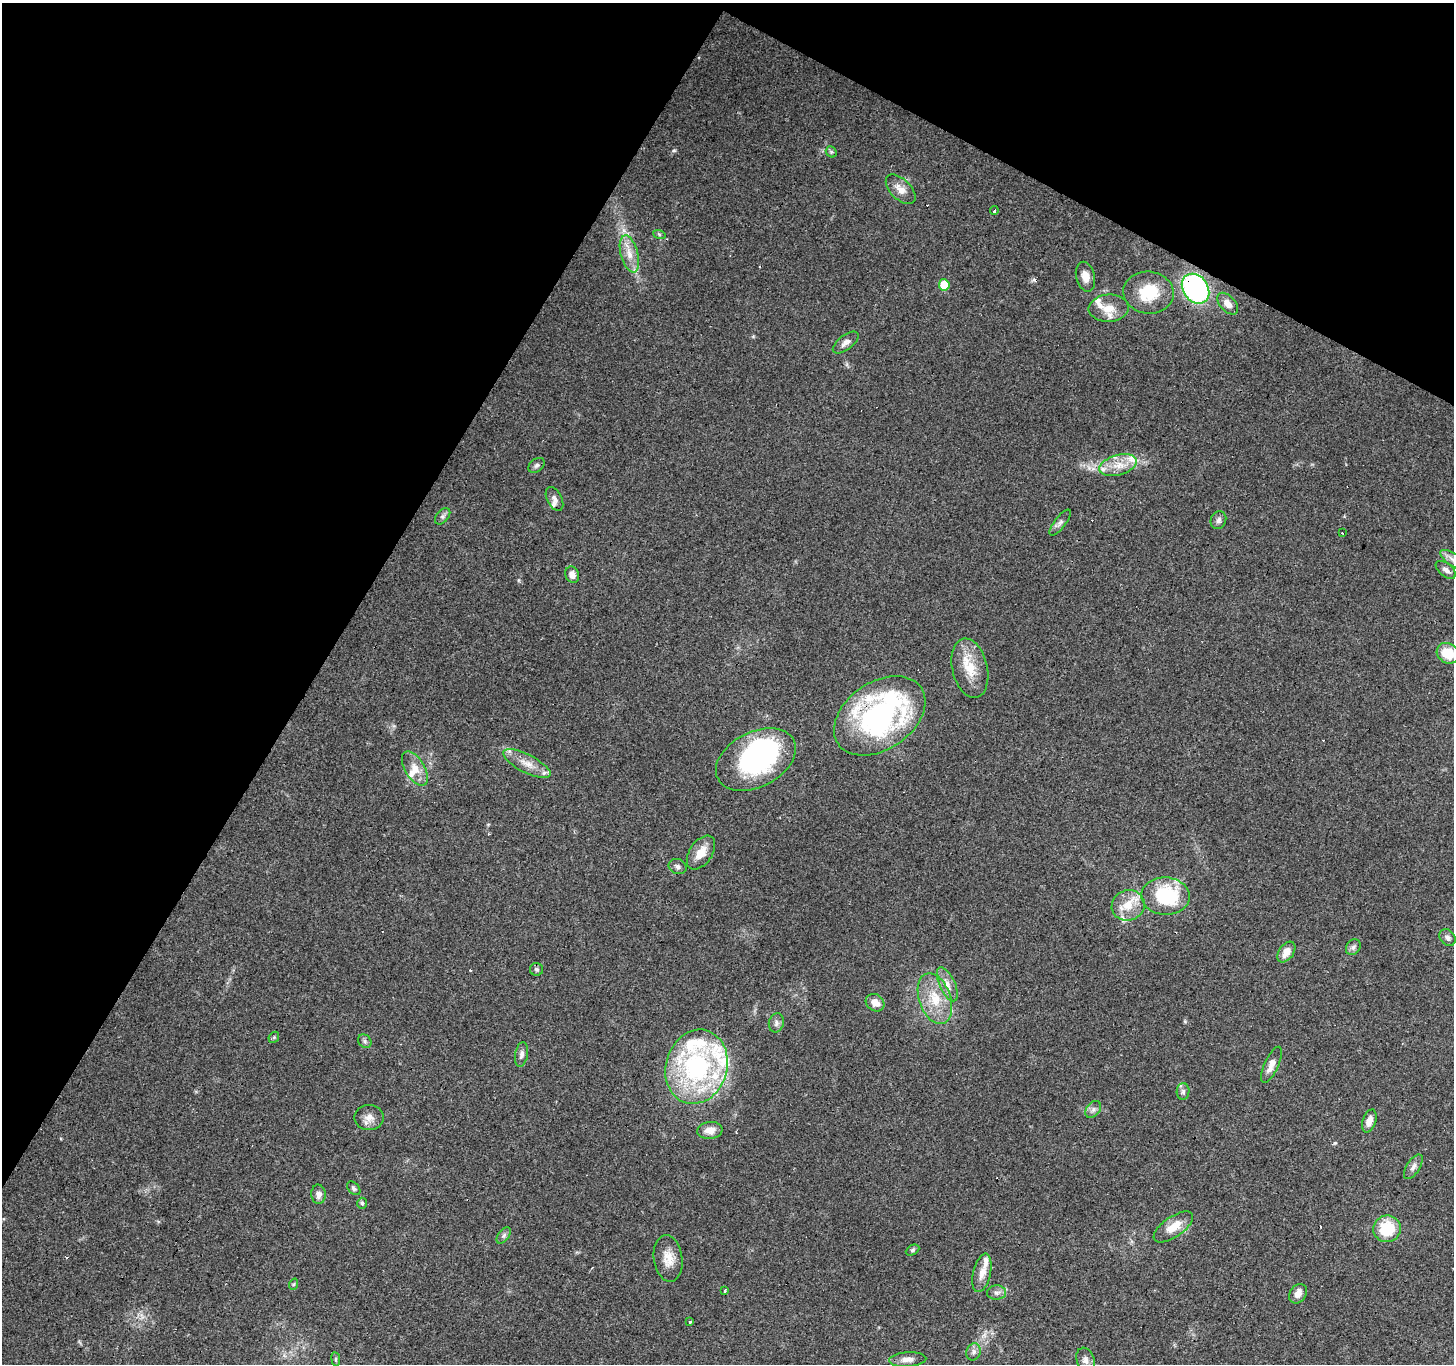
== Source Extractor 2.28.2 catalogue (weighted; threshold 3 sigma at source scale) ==
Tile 2 of 4 x 4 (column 2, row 1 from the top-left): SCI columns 1457-2908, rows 4344-5705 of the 5812 x 5898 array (HDU 1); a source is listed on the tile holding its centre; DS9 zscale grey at full resolution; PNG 1456 x 1366 px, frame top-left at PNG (2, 3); each listed source drawn as its Kron ellipse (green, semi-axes under 4 px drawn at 4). Shown black and unused: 29% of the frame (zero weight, under 3 of 4 exposures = <1% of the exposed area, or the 3 px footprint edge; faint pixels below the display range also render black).
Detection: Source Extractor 2.28.2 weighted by HDU 2 'WHT'; one run over the whole footprint, this tile lists its part. Background 0.0596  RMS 0.0053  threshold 0.0237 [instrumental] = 3 sigma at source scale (4.5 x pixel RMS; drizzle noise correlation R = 1.50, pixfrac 1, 0.0396/0.0396 arcsec/px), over >= 5 px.
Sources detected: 99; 2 inside a brighter object's white glare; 11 cosmic-ray / hot-pixel residue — neither listed nor drawn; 17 inside a brighter listed object's ellipse — not listed separately; the other 69 listed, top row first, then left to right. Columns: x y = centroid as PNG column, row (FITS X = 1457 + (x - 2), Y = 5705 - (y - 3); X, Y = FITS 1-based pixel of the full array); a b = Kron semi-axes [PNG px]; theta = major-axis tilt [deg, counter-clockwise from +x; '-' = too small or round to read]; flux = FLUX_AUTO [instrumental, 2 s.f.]
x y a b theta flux
831 152 6 5 - 0.91
901 189 18 10 -44 5.3
994 211 4 3 - 3.4
659 234 6 4 -19 0.76
629 254 19 8 -75 6.9
1085 277 15 9 -75 5.3
944 285 5 5 - 16
1196 289 16 12 -55 120
1149 293 25 21 -6 18
1228 304 13 7 -47 4.3
1109 308 20 13 3 8.1
846 343 15 7 37 2.8
536 465 9 6 39 1.5
1118 465 19 10 16 7.7
554 499 13 7 -63 2.6
443 516 9 6 49 1.6
1218 520 9 7 63 1.9
1060 523 16 5 52 2.2
1342 533 3 2 - 0.85
1453 559 14 6 -33 2.6
1446 570 12 6 -38 2.2
572 575 8 7 - 3.5
1448 653 11 10 - 15
970 668 30 17 -77 15
880 716 50 34 34 130
756 759 43 27 27 85
527 763 26 9 -27 7.2
415 769 19 9 -59 6.4
701 853 19 11 55 7.7
678 867 9 7 -21 2
1166 896 24 18 -3 40
1128 905 16 15 - 10
1447 938 9 7 -50 1.9
1353 947 8 7 - 1.7
1286 952 11 7 54 5.3
537 969 6 6 - 1.1
947 984 18 7 -65 4.6
935 999 26 15 -70 15
875 1003 10 8 -38 4.9
776 1023 10 7 75 2
274 1037 6 4 46 0.73
365 1041 7 6 - 1.3
521 1054 12 6 79 2.3
1271 1065 19 7 65 5.1
696 1067 37 30 74 82
1183 1092 8 6 89 1.6
1093 1109 9 6 50 2
369 1118 15 12 -1 4.3
1369 1121 12 6 71 4.1
710 1130 12 8 7 5
1413 1167 14 6 57 2.5
354 1188 8 5 -47 1.2
318 1194 9 7 -86 2.9
362 1203 5 4 - 0.84
1173 1227 23 10 34 8.9
1387 1229 14 13 - 22
504 1235 9 5 52 1.5
912 1250 7 5 27 1
668 1258 23 14 -82 8.1
982 1273 19 9 77 5.4
294 1284 6 3 70 0.69
725 1291 3 3 - 1.9
997 1293 9 7 4 2.1
1298 1294 10 8 56 4
690 1322 3 3 - 1.9
974 1352 9 7 68 2
336 1359 7 3 -83 0.76
908 1359 19 7 3 3.9
1086 1360 13 9 -69 3.1
Overlapping masked pixels (flux is a lower limit): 2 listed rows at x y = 1196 289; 880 716
Isophote crosses this tile's border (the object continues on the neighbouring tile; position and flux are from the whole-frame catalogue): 2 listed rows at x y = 1453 559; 1448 653
Unlisted compact peaks at least as high as the median listed source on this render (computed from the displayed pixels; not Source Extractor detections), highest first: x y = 674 150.